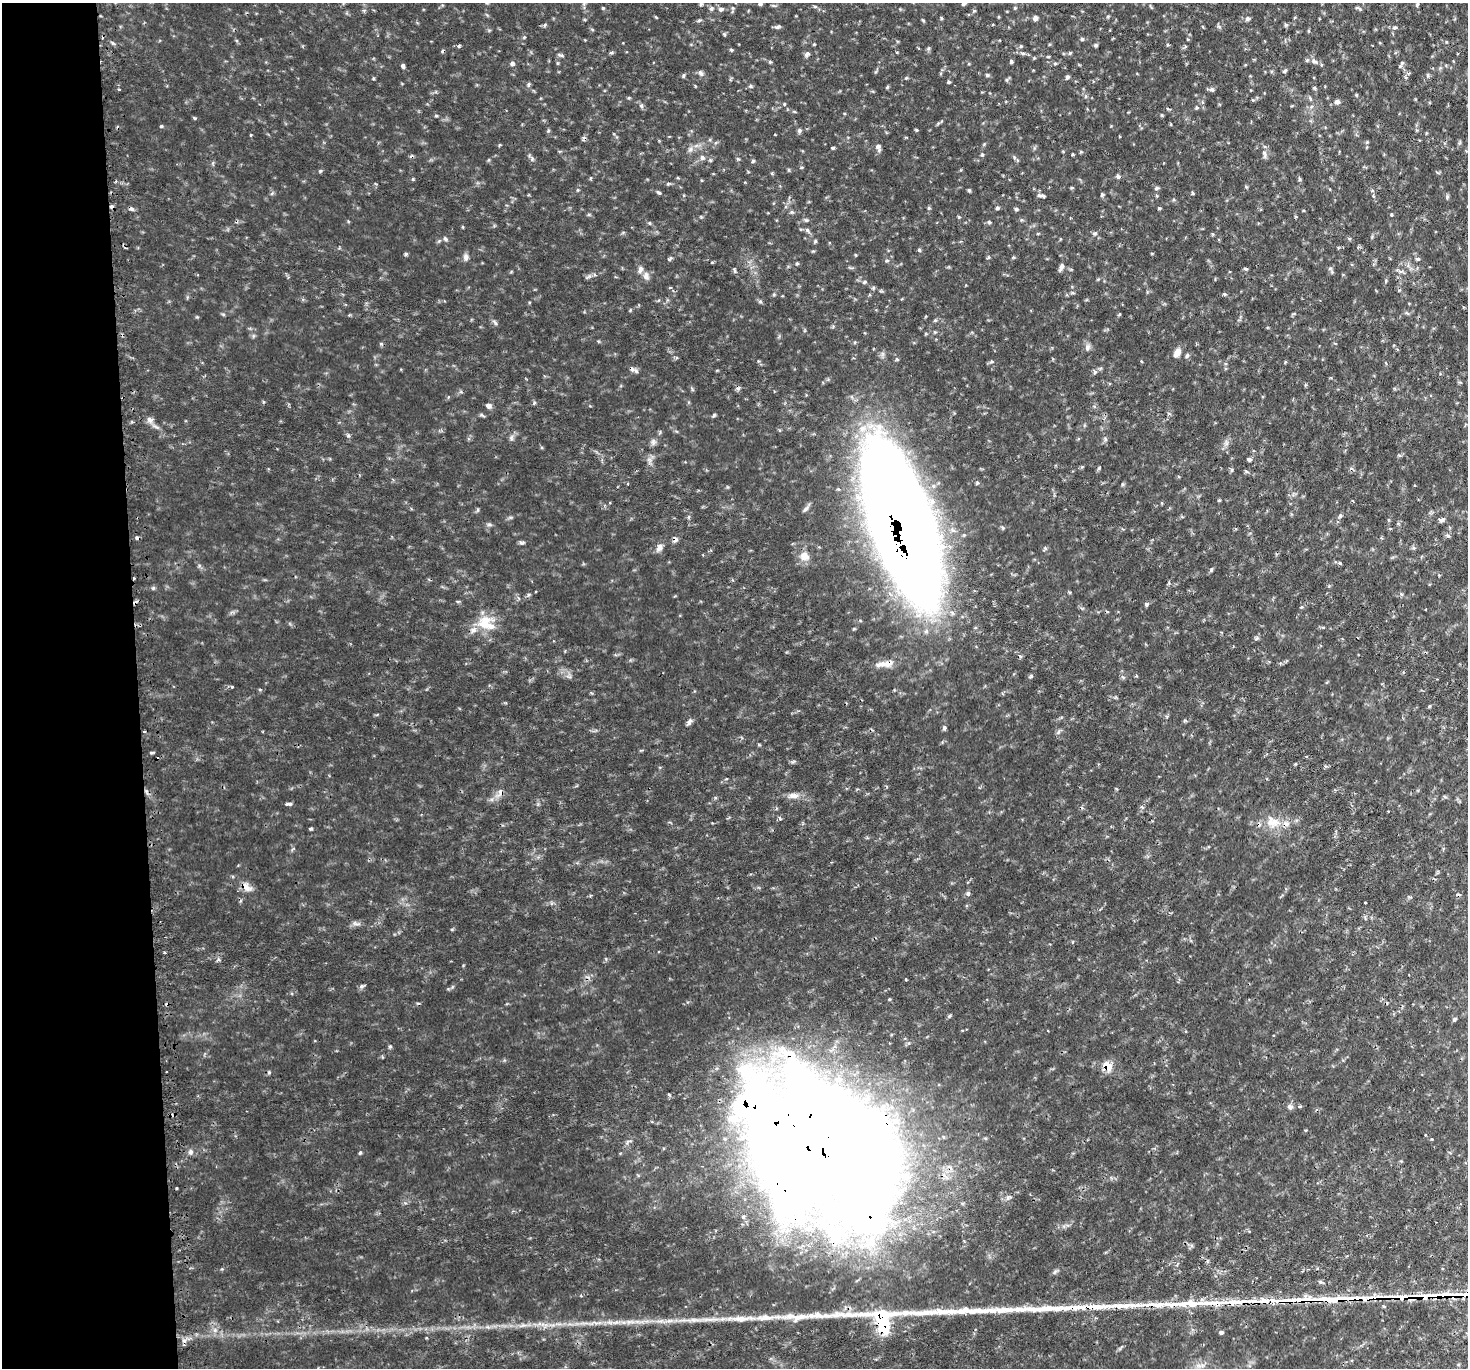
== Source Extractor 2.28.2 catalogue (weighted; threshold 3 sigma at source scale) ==
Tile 4 of 3 x 3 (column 1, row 2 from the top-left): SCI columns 27-1492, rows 1521-2886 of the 4446 x 4428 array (HDU 1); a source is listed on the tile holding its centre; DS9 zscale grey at full resolution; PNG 1470 x 1370 px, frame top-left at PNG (2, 3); no overlay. Shown black and unused: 9% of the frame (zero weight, under 2 of 3 exposures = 4% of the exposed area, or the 3 px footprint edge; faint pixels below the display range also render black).
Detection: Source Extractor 2.28.2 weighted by HDU 2 'WHT'; one run over the whole footprint, this tile lists its part. Background 0.113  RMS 0.0085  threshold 0.0381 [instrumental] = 3 sigma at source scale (4.5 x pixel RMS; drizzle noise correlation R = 1.50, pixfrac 1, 0.05/0.05 arcsec/px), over >= 5 px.
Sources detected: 206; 1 inside a brighter object's white glare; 10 cosmic-ray / hot-pixel residue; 9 long thin detections or spike segments (spike, bleed or trail) — not listed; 3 inside a brighter listed object's ellipse — not listed separately; the other 183 listed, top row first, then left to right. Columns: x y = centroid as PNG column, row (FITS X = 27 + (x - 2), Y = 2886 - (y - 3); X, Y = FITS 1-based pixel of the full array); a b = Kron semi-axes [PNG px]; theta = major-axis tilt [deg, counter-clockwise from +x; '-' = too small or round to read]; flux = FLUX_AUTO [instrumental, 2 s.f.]
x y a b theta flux
963 3 4 3 - 1.9
701 4 5 4 - 1.3
760 4 5 5 - 1.7
1417 4 5 4 - 1.1
815 7 6 4 -1 1.1
603 8 4 4 - 0.78
711 8 7 5 43 1.8
1015 8 4 4 - 0.92
1358 8 9 3 -29 1.4
721 9 7 6 - 2.2
974 11 5 3 - 0.85
1108 16 5 4 - 0.95
941 18 5 3 - 0.88
1035 18 5 5 - 4.3
1248 19 7 6 - 2.2
699 20 6 4 19 1.1
1286 25 6 4 -42 1.2
777 27 8 5 10 1.9
1395 27 6 4 16 1.3
1309 31 5 3 - 0.83
724 34 5 5 - 1.1
524 37 5 4 - 0.9
1082 39 5 4 - 1.3
1096 45 5 4 - 1.3
459 46 5 3 - 0.88
1021 46 5 4 - 1
731 50 5 4 - 1.3
1023 53 6 4 17 1.3
1070 53 6 4 17 1.1
807 54 7 5 51 2.5
1048 56 5 3 - 0.85
1314 61 9 6 -23 3.5
770 62 5 4 - 1.1
1011 62 5 4 - 1.4
512 63 6 5 - 1.8
1055 63 5 3 - 1
1402 63 8 4 45 1.6
403 66 5 4 - 1.9
1285 71 6 4 24 1.2
701 73 8 6 -63 2.5
683 75 7 3 81 1.1
987 75 5 4 - 1.3
1428 75 5 5 - 1.2
1067 77 6 5 - 1.6
906 78 5 4 - 0.92
949 82 4 4 - 1.2
528 84 6 5 - 1.6
750 86 5 5 - 1.3
887 87 5 3 - 0.97
1314 88 5 5 - 1.1
1212 89 6 6 - 2.1
119 90 3 3 - 1
1356 95 5 3 - 0.81
1310 98 6 4 -48 1.3
1337 102 6 5 - 3.4
784 104 4 4 - 0.89
641 106 6 5 - 1.5
1197 108 5 5 - 1.2
436 116 5 3 - 0.86
161 126 4 4 - 0.95
916 130 4 3 - 0.93
799 131 7 5 77 1.7
251 135 4 3 - 0.77
1367 142 5 4 - 1
878 147 10 6 -79 3.4
833 148 6 3 52 1
690 149 8 5 46 2.3
982 154 5 4 - 1.1
1264 154 14 5 -82 3
702 157 7 5 -87 2.2
532 159 7 5 79 1.7
753 161 5 4 - 1.1
1118 176 5 5 - 2.4
1299 179 8 3 -77 1.3
1246 187 5 3 - 0.87
1156 188 6 4 21 1.4
969 190 5 4 - 1.1
659 192 7 4 -40 1.4
1102 194 6 4 76 1.3
1043 196 7 5 -10 2
1447 197 7 4 89 1.2
997 208 5 5 - 1.4
1159 208 4 4 - 1.1
132 209 7 5 -17 1.9
1016 209 5 5 - 1.3
792 212 6 4 -90 1.2
1391 215 3 3 - 2
989 222 5 5 - 1.3
650 223 5 3 - 0.83
807 230 6 4 -71 1.5
1094 233 7 4 -4 1.6
445 239 6 4 -66 1.5
815 241 5 4 - 1.2
919 250 5 4 - 1.1
466 257 10 7 79 2.9
988 257 5 3 - 1.1
670 259 6 4 35 1.4
1418 259 6 4 -10 1.5
1061 267 12 5 68 3.1
1245 269 6 3 -19 1.1
646 276 11 8 -74 3.9
864 282 6 4 23 1.2
670 287 4 3 - 1.2
1073 293 6 3 -19 1.1
1224 294 5 4 - 1.2
223 314 6 4 -18 0.99
495 323 9 3 -56 1.6
381 344 6 4 -1 1.1
1088 347 10 6 83 2.8
1177 353 11 7 59 5.5
1187 355 7 4 63 1.6
992 361 6 4 19 1.1
1095 372 6 4 -46 1.4
534 403 6 3 45 1.1
489 406 8 6 -17 2.5
714 415 6 4 71 1.1
150 420 10 8 -36 3.9
348 436 5 4 - 1.2
1105 439 6 3 -72 1.3
653 442 8 6 89 2.6
1227 443 7 5 90 2.2
1249 459 5 4 - 2.2
1099 468 6 4 46 0.97
1231 470 6 4 89 1.2
1247 472 6 4 -20 1.2
977 483 5 3 - 0.91
628 484 3 3 - 0.82
1219 500 4 4 - 0.89
806 509 10 5 45 2.3
1340 516 7 4 46 1.5
1442 520 9 5 7 2.1
902 523 107 32 -72 3900
489 524 6 4 0 1.5
1448 535 7 4 -20 1.6
675 540 7 6 - 2.9
522 543 7 5 -3 1.7
659 548 10 7 59 4.1
804 556 12 11 - 7.8
1340 563 6 4 -23 1.4
1211 570 6 5 - 1.2
134 578 4 3 - 0.81
153 588 5 5 - 1.4
457 601 5 3 - 1
1146 604 5 4 - 1.5
1301 607 5 4 - 1.1
486 623 26 20 -29 22
885 664 28 8 8 9.5
1123 677 6 3 -18 1.2
232 687 4 3 - 1.2
689 722 10 5 57 2.4
944 728 6 4 89 1.9
144 731 3 3 - 2
1058 732 7 4 71 1.5
501 792 7 7 - 4.2
793 796 16 8 4 5.4
289 804 8 4 -2 1.9
1273 822 23 17 -31 16
311 829 5 4 - 1.1
247 887 17 8 -42 6.8
968 893 6 5 - 1.7
1365 903 3 2 - 0.64
356 923 13 5 -8 2.8
165 953 3 2 - 1.5
218 959 6 4 -72 1.5
906 979 3 3 - 1.4
362 986 7 5 20 1.9
1454 1019 5 4 - 1.9
1186 1031 4 3 - 0.89
390 1047 5 4 - 1.4
1107 1066 11 8 -53 11
269 1072 5 4 - 1.1
1300 1106 4 3 - 1.4
1290 1107 7 6 - 3
1425 1135 3 3 - 0.69
823 1147 154 106 -43 2800
190 1152 7 6 - 2.4
360 1153 5 4 - 1.1
1320 1281 6 4 -21 1.4
1155 1305 50 7 -1 21
741 1319 47 8 2 23
884 1326 24 16 -74 33
1221 1332 4 4 - 2.7
184 1340 6 5 - 3.3
Overlapping masked pixels (flux is a lower limit): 10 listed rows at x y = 902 523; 675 540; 134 578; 885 664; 501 792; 1273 822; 1107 1066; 823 1147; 1155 1305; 884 1326
Isophote crosses this tile's border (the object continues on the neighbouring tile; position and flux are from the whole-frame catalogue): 2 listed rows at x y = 963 3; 760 4
Unlisted compact peaks at least as high as the median listed source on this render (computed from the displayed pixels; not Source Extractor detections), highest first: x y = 320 171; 406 254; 195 118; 929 208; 561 55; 735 271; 151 753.